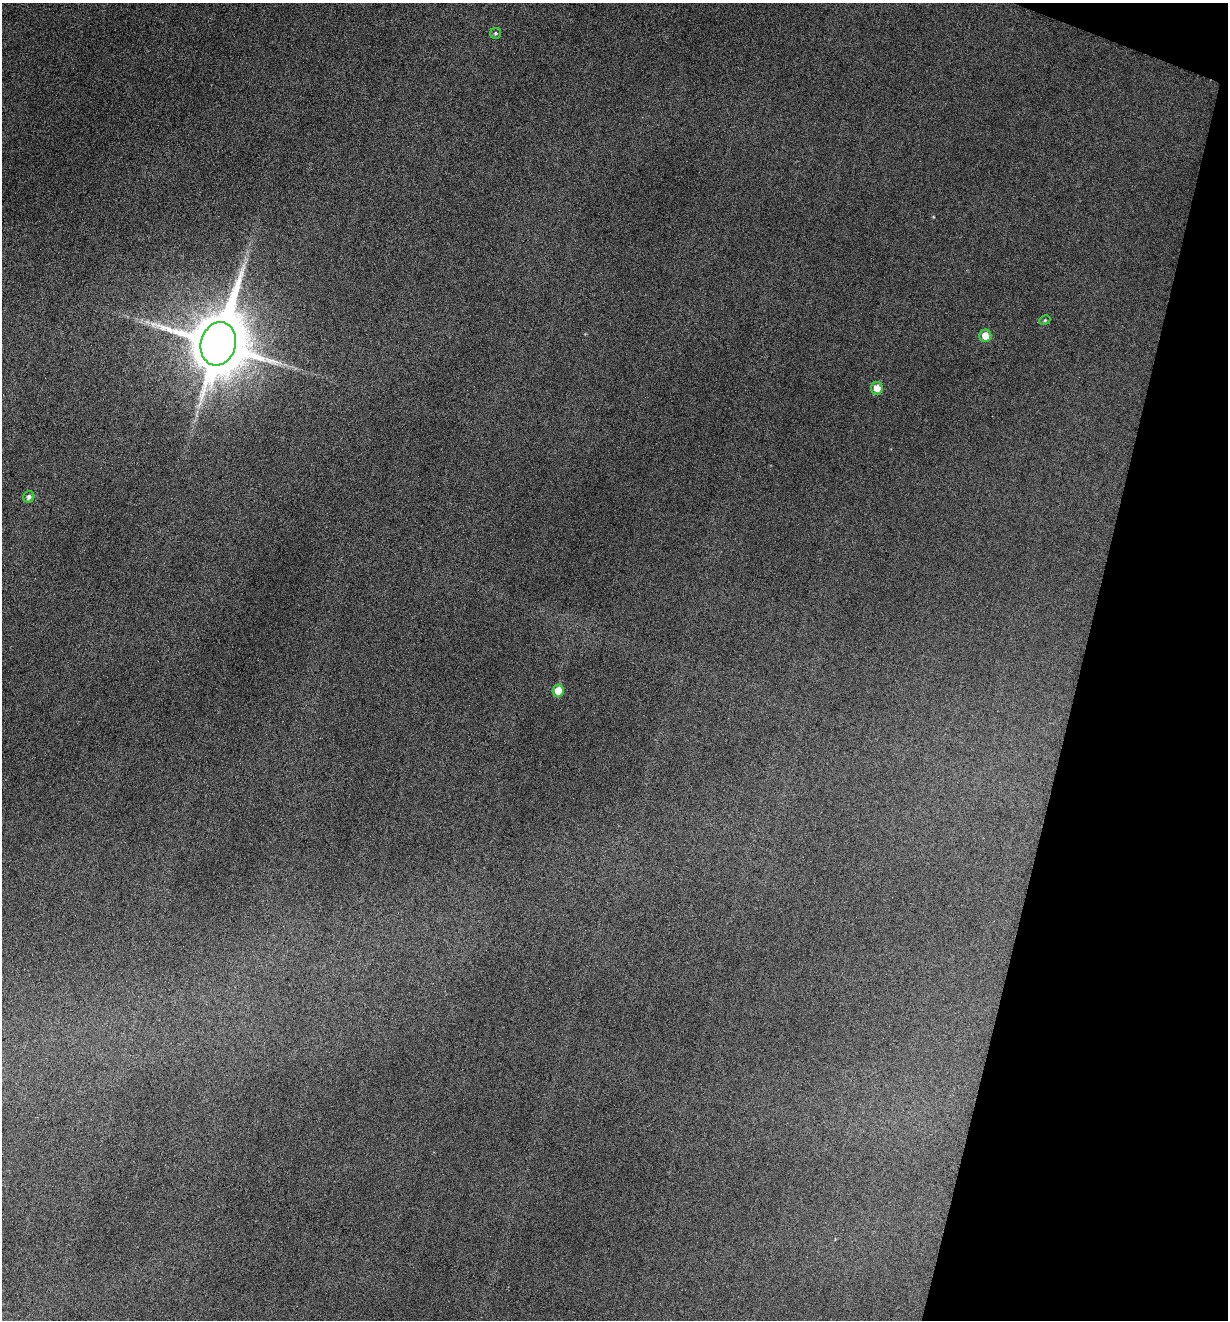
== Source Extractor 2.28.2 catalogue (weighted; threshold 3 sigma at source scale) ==
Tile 8 of 4 x 4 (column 4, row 2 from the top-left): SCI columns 3813-5038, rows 2640-3957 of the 5297 x 5275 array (HDU 1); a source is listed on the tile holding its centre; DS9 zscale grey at full resolution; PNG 1230 x 1322 px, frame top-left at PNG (2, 3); each listed source drawn as its Kron ellipse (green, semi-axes under 4 px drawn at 4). Shown black and unused: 12% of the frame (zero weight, under 3 of 6 exposures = <1% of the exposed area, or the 3 px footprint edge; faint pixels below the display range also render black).
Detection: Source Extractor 2.28.2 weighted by HDU 2 'WHT'; one run over the whole footprint, this tile lists its part. Background 0.0601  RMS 0.0063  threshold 0.0259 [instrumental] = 3 sigma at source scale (4.09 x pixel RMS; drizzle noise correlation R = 1.36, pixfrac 0.8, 0.05/0.05 arcsec/px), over >= 5 px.
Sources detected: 8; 1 too faint to see at this stretch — neither listed nor drawn; the other 7 listed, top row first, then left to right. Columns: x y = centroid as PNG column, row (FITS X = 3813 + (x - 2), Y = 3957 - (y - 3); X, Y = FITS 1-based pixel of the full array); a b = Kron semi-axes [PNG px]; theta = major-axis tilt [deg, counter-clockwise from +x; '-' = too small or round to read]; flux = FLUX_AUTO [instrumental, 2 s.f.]
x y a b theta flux
495 33 5 5 - 1.2
1045 320 5 4 - 0.85
985 336 6 6 - 7.3
218 344 22 17 74 4600
877 388 6 6 - 6.9
29 497 5 5 - 2.2
558 691 6 5 - 9.4